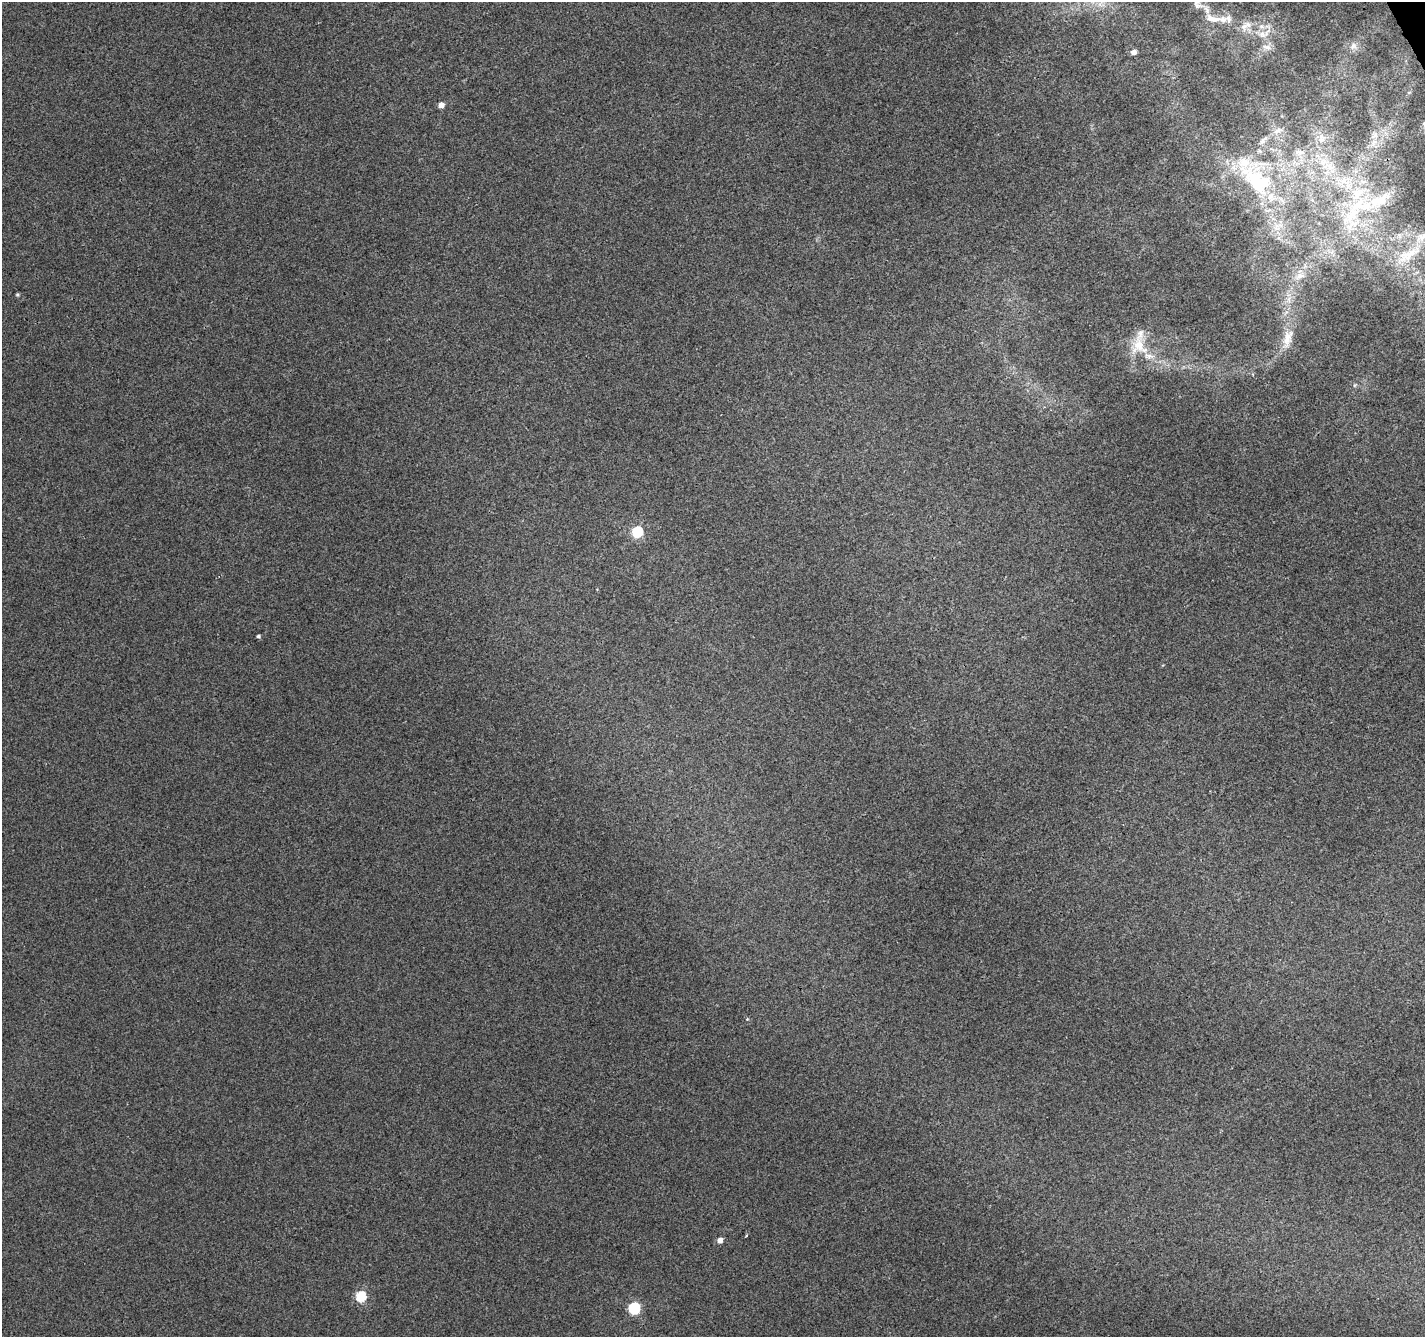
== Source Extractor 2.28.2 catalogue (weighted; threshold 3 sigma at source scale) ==
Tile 10 of 4 x 4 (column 2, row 3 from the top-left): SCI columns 1476-2898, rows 1460-2794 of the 5798 x 5650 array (HDU 1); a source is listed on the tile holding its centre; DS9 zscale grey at full resolution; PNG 1427 x 1339 px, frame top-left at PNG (2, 2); no overlay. Shown black and unused: <1% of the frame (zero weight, under 3 of 4 exposures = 5% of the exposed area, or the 3 px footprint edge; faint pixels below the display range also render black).
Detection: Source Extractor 2.28.2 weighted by HDU 2 'WHT'; one run over the whole footprint, this tile lists its part. Background 0.00115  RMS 0.0026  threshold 0.0116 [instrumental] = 3 sigma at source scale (4.5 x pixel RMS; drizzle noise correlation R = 1.50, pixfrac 1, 0.0396/0.0396 arcsec/px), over >= 5 px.
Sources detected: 40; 8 inside a brighter listed object's ellipse — not listed separately; the other 32 listed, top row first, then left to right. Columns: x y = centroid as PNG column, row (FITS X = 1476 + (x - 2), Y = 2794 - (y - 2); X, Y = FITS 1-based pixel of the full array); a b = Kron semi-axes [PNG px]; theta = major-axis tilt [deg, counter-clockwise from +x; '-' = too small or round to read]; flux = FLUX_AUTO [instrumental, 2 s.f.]
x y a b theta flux
1198 5 13 10 -48 1.6
1212 19 23 9 -11 3.1
1245 26 15 11 40 2.4
1262 34 23 10 22 3.6
1353 46 11 8 51 1.4
1267 47 14 8 -9 1.6
1134 52 4 4 - 1.8
1409 92 6 4 18 0.33
441 105 4 4 - 2.7
1424 124 7 4 19 0.52
1278 131 15 7 28 2
1322 138 15 11 81 3.2
1374 143 13 8 57 2.5
1300 153 13 9 17 2.4
1256 180 67 41 -56 35
1345 182 31 21 -29 14
1380 200 43 15 31 11
1356 208 69 16 56 19
1399 235 9 6 -82 1
1409 254 46 14 34 8.6
1300 276 14 7 35 1.9
17 294 4 4 - 0.39
1289 299 9 5 -90 1.1
1287 339 30 13 75 5.2
1139 346 28 25 -69 9.1
637 532 6 5 - 20
258 636 4 4 - 0.5
747 1019 4 4 - 0.22
746 1236 3 2 - 0.28
720 1240 5 4 - 2.1
361 1296 5 5 - 17
634 1308 6 5 - 27
Isophote crosses this tile's border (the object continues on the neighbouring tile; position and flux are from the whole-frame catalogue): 2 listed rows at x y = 1198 5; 1424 124
Unlisted compact peaks at least as high as the median listed source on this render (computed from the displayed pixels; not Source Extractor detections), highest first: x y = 1355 385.